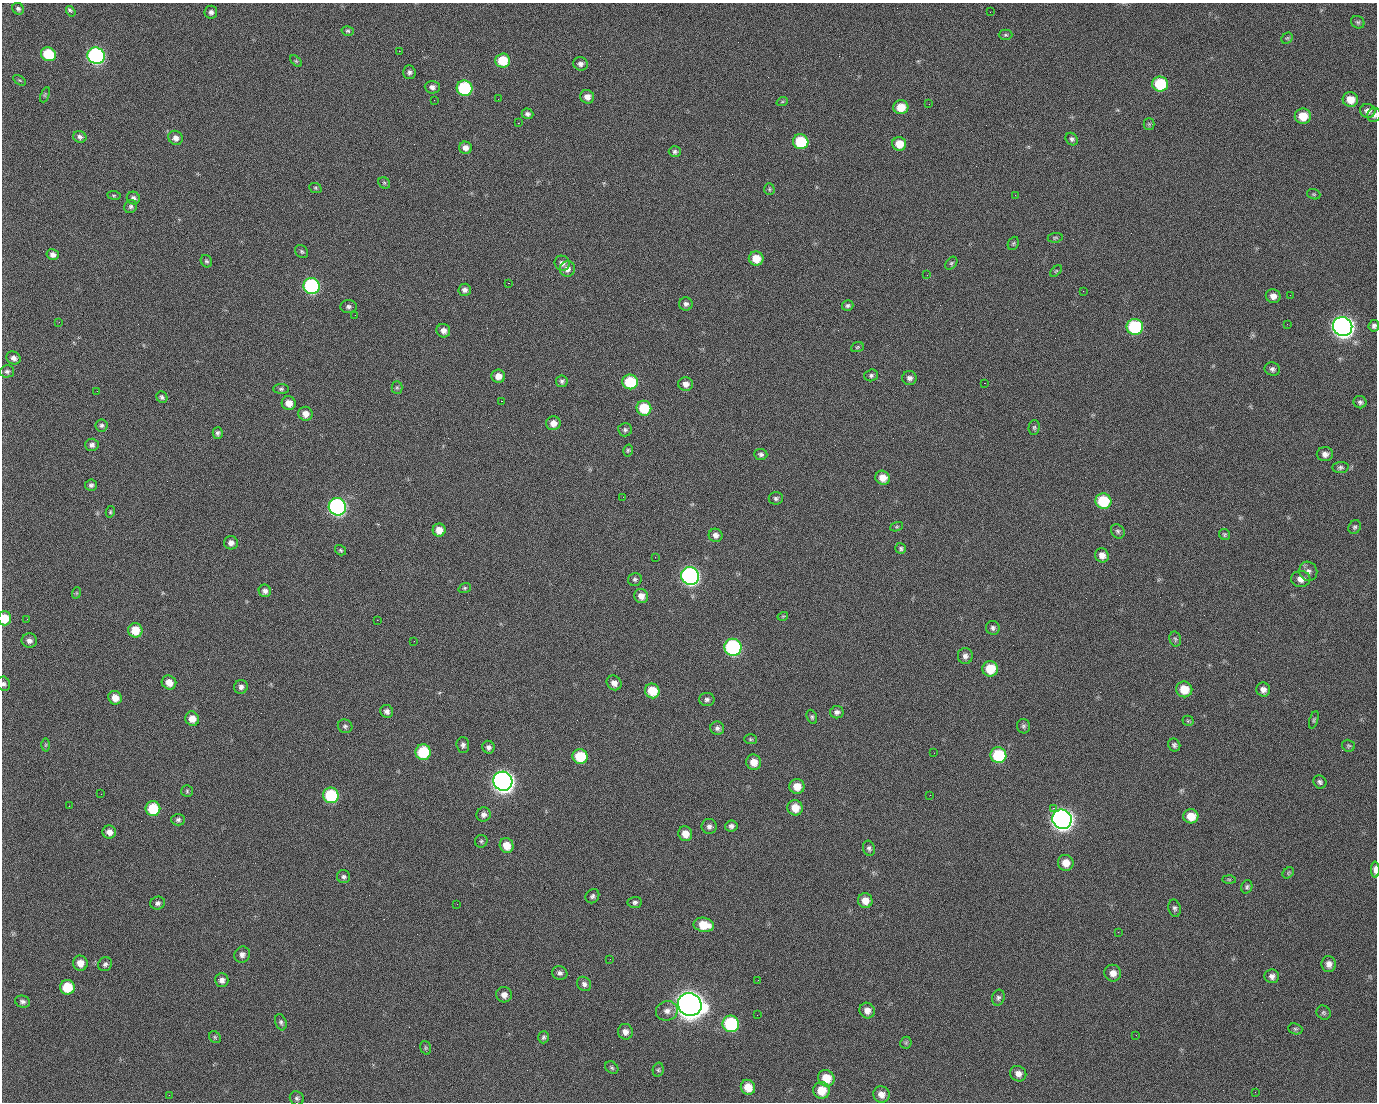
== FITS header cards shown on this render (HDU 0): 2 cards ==
NAXIS1  =                 1375 / length of data axis 1
NAXIS2  =                 1100 / length of data axis 2

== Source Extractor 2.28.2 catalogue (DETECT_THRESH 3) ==
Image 1375 x 1100 px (HDU 0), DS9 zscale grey, 1 PNG px = 1 image px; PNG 1379 x 1104 px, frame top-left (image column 1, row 1100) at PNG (2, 3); each listed source drawn as its Kron ellipse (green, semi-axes under 4 px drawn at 4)
Background 1450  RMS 29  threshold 86.4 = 3 sigma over >= 5 px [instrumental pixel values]
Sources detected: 247; all 247 listed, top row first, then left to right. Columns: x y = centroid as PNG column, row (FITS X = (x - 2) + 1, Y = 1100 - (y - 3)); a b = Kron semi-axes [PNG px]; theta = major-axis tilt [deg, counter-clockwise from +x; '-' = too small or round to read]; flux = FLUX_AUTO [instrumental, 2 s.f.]
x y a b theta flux
18 9 6 5 - 4.1e+03
71 11 5 3 - 6.3e+03
211 12 6 6 - 7.1e+03
990 12 2 2 - 1.7e+03
1358 22 7 6 - 3.8e+03
348 31 6 4 -14 3.1e+03
1006 35 7 5 0 3.5e+03
1287 38 6 5 - 2.9e+03
399 51 2 2 - 2.2e+04
48 54 8 6 -31 7.3e+04
96 56 9 8 - 5.1e+05
503 60 7 7 - 5.9e+04
296 61 7 4 -44 2.9e+03
580 64 7 6 - 8.1e+03
409 72 7 6 - 6.1e+03
19 80 7 4 -31 2.6e+03
1160 84 8 7 - 1.1e+05
432 87 7 6 - 7.4e+03
464 88 8 7 - 1.8e+05
45 95 8 4 67 2.6e+03
587 97 7 6 - 1.3e+04
498 99 2 2 - 1.2e+03
434 100 2 2 - 4.2e+03
1350 100 7 7 - 2.5e+04
782 102 6 3 19 2.3e+03
929 104 2 2 - 8.4e+02
901 107 7 7 - 3.5e+04
1368 111 7 7 - 1.0e+04
527 114 6 5 - 5.9e+03
1374 115 7 6 - 6.5e+03
1303 116 8 7 - 3.6e+04
518 123 2 2 - 2.3e+04
1149 124 5 5 - 3.0e+03
80 137 7 6 - 6.0e+03
175 138 7 7 - 1.0e+04
1072 139 7 5 -47 4.7e+03
801 142 7 7 - 9.1e+04
899 144 7 6 - 3.1e+04
465 148 6 6 - 1.0e+04
675 152 6 5 - 4.2e+03
384 183 6 5 - 2.6e+03
315 188 6 5 - 2.7e+03
769 189 6 5 - 2.9e+03
1314 194 7 5 -20 2.7e+03
114 195 7 3 -8 2.4e+03
1015 195 2 2 - 7.0e+03
133 198 6 6 - 6.0e+03
131 207 7 6 - 4.9e+03
1055 238 7 5 8 2.9e+03
1013 243 7 5 68 3.1e+03
302 251 7 5 -45 3.7e+03
53 255 6 5 - 8.7e+03
756 258 7 7 - 3.2e+04
206 261 6 5 - 3.9e+03
562 263 8 7 - 8.6e+03
951 263 7 5 50 3.3e+03
567 269 8 7 - 1.1e+04
1056 271 7 4 45 2.5e+03
927 275 2 2 - 9.1e+02
508 283 2 2 - 5.7e+04
312 286 8 8 - 3.2e+05
465 290 6 6 - 7.2e+03
1083 291 3 2 - 3.5e+03
1290 295 2 2 - 2.1e+03
1273 296 7 6 - 1.2e+04
686 304 6 6 - 6.0e+03
848 305 6 5 - 4.2e+03
348 307 8 6 -4 5.8e+03
355 315 2 2 - 7.4e+02
59 322 2 2 - 1.3e+03
1287 324 2 2 - 1.3e+03
1343 326 10 9 - 1.4e+06
1374 326 6 5 - 5.5e+03
1135 327 8 8 - 1.8e+05
443 331 7 6 - 1.0e+04
857 347 6 5 - 2.8e+03
13 358 7 6 - 8.6e+03
1272 369 8 6 -20 6.2e+03
7 371 7 6 - 4.9e+03
871 375 7 6 - 4.3e+03
498 376 7 6 - 1.5e+04
909 378 7 7 - 7.2e+03
562 381 6 5 - 4.7e+03
630 382 8 7 - 9.3e+04
984 383 2 2 - 2.0e+04
686 384 7 7 - 1.1e+04
397 387 6 5 - 3.1e+03
281 389 7 5 0 3.9e+03
97 391 2 2 - 1.1e+03
162 397 6 5 - 4.6e+03
501 401 3 2 - 5.8e+04
1360 402 6 6 - 5.1e+03
289 403 7 7 - 1.9e+04
644 408 7 7 - 6.8e+04
305 414 7 7 - 1.4e+04
553 423 7 7 - 1.5e+04
101 425 6 6 - 4.3e+03
1034 427 7 5 87 3.4e+03
625 430 7 6 - 4.6e+03
218 433 6 5 - 5.0e+03
92 445 7 6 - 6.9e+03
628 450 6 4 75 2.9e+03
761 454 6 5 - 5.2e+03
1325 454 8 7 - 9.1e+03
1340 467 8 5 6 4.7e+03
883 478 7 7 - 2.1e+04
91 485 6 6 - 4.8e+03
623 497 2 2 - 3.1e+03
776 498 7 6 - 4.8e+03
1103 501 8 7 - 9.0e+04
337 507 9 8 - 5.6e+05
110 512 6 4 79 2.7e+03
897 527 7 4 20 2.6e+03
1355 527 7 6 - 4.0e+03
439 530 6 6 - 2.0e+04
1118 531 7 6 - 4.9e+03
1224 534 6 5 - 3.2e+03
716 535 7 6 - 8.9e+03
231 543 7 6 - 9.6e+03
901 548 5 5 - 3.8e+03
340 550 6 4 -34 3.2e+03
1102 555 7 6 - 1.4e+04
655 557 2 2 - 8.7e+02
1308 571 10 9 - 8.8e+03
690 576 9 8 - 6.7e+05
635 579 7 6 - 4.5e+03
1301 579 9 8 - 1.3e+04
465 588 6 5 - 3.0e+03
265 591 6 6 - 7.3e+03
76 593 6 3 72 2.1e+03
641 596 7 7 - 1.4e+04
783 616 5 3 - 1.7e+03
5 618 7 6 - 4.0e+04
27 619 2 2 - 4.4e+03
377 620 2 2 - 1.1e+04
993 628 7 6 - 5.4e+03
135 630 7 7 - 4.0e+04
1175 639 7 5 -76 3.9e+03
29 641 8 7 - 8.1e+03
414 641 2 2 - 9.0e+02
733 647 8 8 - 3.2e+05
965 656 8 7 - 8.2e+03
990 669 8 7 - 4.5e+04
169 682 7 7 - 1.8e+04
614 683 8 7 - 1.1e+04
4 684 7 6 - 5.0e+03
241 687 7 6 - 7.3e+03
1184 689 8 8 - 3.8e+04
1263 689 7 7 - 1.0e+04
652 691 7 7 - 4.4e+04
115 698 7 6 - 1.9e+04
707 699 8 6 0 6.0e+03
387 711 7 6 - 7.3e+03
837 712 7 6 - 7.1e+03
812 717 7 5 -68 3.9e+03
192 719 7 6 - 2.0e+04
1314 720 9 4 73 3.3e+03
1188 721 5 5 - 2.5e+03
345 726 7 6 - 4.8e+03
1023 726 7 6 - 4.5e+03
717 728 7 6 - 6.2e+03
750 739 6 5 - 2.7e+03
46 745 6 4 89 2.3e+03
463 745 8 6 -86 6.4e+03
1174 745 7 6 - 5.1e+03
1348 746 6 6 - 3.6e+03
488 747 6 6 - 6.4e+03
423 752 8 7 - 9.6e+04
934 753 2 2 - 1.9e+03
998 755 8 8 - 1.1e+05
580 756 7 7 - 7.0e+04
754 762 8 7 - 2.0e+04
503 781 10 9 - 1.5e+06
1320 782 7 6 - 5.3e+03
797 786 7 7 - 2.3e+04
187 791 6 5 - 3.3e+03
101 794 2 2 - 2.5e+03
331 795 8 7 - 1.3e+05
930 795 2 2 - 8.1e+03
69 806 2 2 - 8.9e+02
795 808 8 7 - 2.8e+04
1053 808 2 2 - 1.7e+04
153 809 7 7 - 7.1e+04
484 814 7 7 - 8.1e+03
1191 816 7 7 - 3.0e+04
1062 819 10 9 - 1.5e+06
178 820 7 5 0 4.6e+03
709 826 7 7 - 7.2e+03
731 826 6 5 - 5.9e+03
109 832 7 6 - 1.2e+04
685 834 7 7 - 2.0e+04
481 841 6 6 - 3.5e+03
507 845 7 7 - 2.5e+04
869 848 8 6 -70 5.3e+03
1066 863 8 8 - 2.2e+04
1375 870 8 3 -88 1.2e+04
1288 873 6 4 48 3.4e+03
344 877 7 6 - 4.8e+03
1229 879 6 4 -2 2.6e+03
1247 887 7 5 71 4.0e+03
592 896 7 6 - 5.0e+03
865 901 7 7 - 1.9e+04
635 902 7 5 5 5.2e+03
158 903 7 6 - 5.7e+03
457 904 3 2 - 1.7e+03
1175 908 9 6 -77 5.1e+03
704 925 10 7 -10 4.1e+04
1118 932 2 2 - 2.9e+03
242 955 8 7 - 8.1e+03
610 959 2 2 - 2.6e+03
80 963 7 7 - 1.7e+04
105 964 7 6 - 5.2e+03
1329 964 8 7 - 1.1e+04
560 973 7 6 - 6.3e+03
1113 973 8 8 - 1.3e+04
1272 976 7 7 - 7.8e+03
222 980 7 6 - 8.5e+03
758 980 3 2 - 2.1e+03
584 984 8 6 -47 6.6e+03
67 987 7 7 - 5.7e+04
504 995 8 7 - 1.2e+04
998 998 8 6 73 5.2e+03
23 1002 7 6 - 5.8e+03
690 1004 12 11 - 3.2e+06
667 1011 11 9 16 1.3e+04
867 1011 8 7 - 1.3e+04
1324 1013 7 6 - 4.0e+03
757 1015 2 2 - 1.2e+03
281 1022 8 5 -71 4.8e+03
731 1024 8 8 - 1.9e+05
1295 1029 7 5 -20 3.6e+03
625 1032 8 7 - 1.1e+04
1136 1035 2 2 - 9.1e+02
215 1037 6 5 - 3.3e+03
543 1037 6 5 - 4.0e+03
906 1043 6 5 - 3.2e+03
426 1048 7 5 -73 3.2e+03
612 1068 7 5 -39 3.8e+03
658 1070 7 5 77 3.3e+03
1018 1074 8 7 - 1.2e+04
826 1078 8 8 - 3.6e+04
748 1087 7 7 - 2.9e+04
821 1090 8 8 - 3.5e+04
1255 1092 2 2 - 8.5e+02
881 1094 8 8 - 1.4e+04
169 1095 2 2 - 5.7e+03
297 1098 7 6 - 4.9e+03
At the frame edge (FLAGS 8, measured only in part): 5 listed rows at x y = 1374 115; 1374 326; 5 618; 4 684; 1375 870